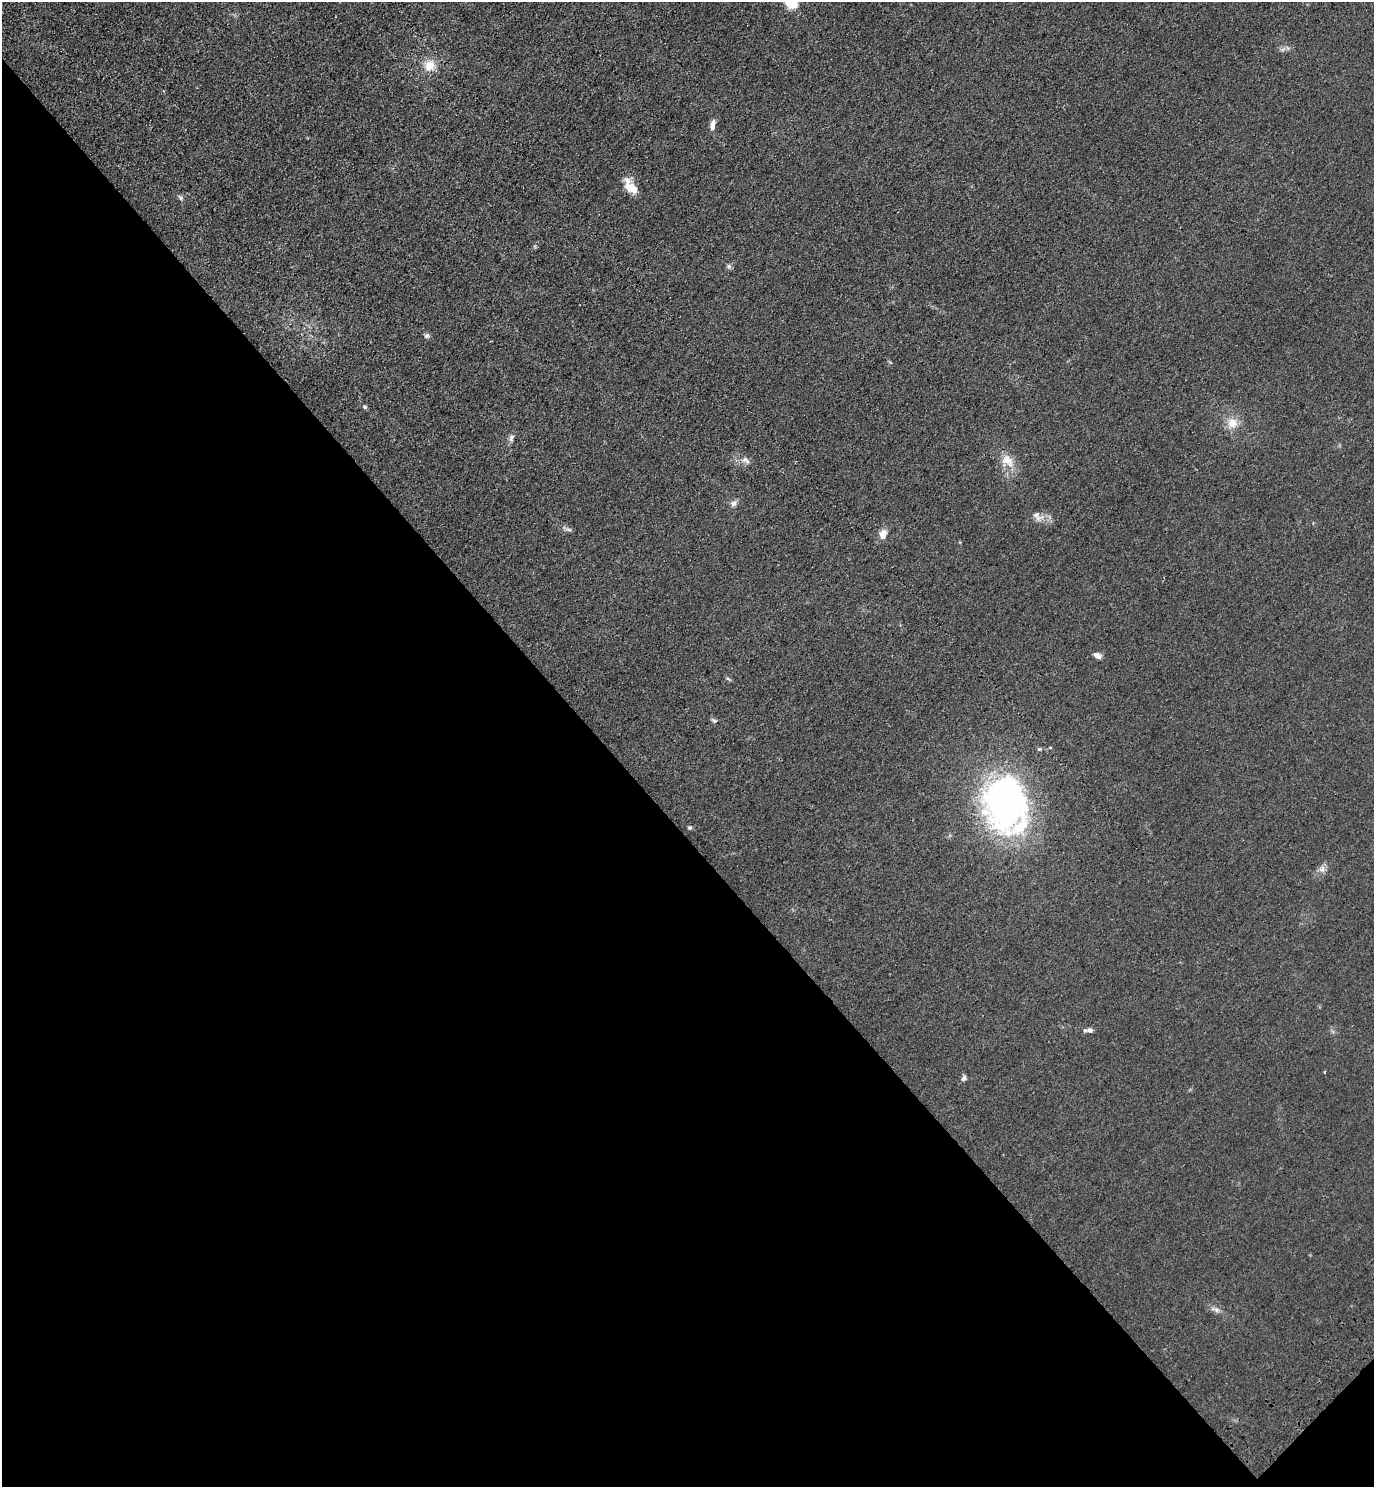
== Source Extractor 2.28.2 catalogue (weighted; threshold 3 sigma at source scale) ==
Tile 14 of 4 x 4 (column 2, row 4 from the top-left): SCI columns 1753-3124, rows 88-1572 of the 6111 x 6115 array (HDU 1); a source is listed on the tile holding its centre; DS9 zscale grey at full resolution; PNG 1376 x 1489 px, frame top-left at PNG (2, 2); no overlay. Shown black and unused: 44% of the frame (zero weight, under 3 of 4 exposures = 6% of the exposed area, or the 3 px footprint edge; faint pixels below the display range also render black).
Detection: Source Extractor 2.28.2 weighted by HDU 2 'WHT'; one run over the whole footprint, this tile lists its part. Background 0.0215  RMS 0.0053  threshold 0.0238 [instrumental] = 3 sigma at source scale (4.5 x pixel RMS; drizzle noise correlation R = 1.50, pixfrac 1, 0.05/0.05 arcsec/px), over >= 5 px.
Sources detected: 28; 2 inside a brighter listed object's ellipse — not listed separately; the other 26 listed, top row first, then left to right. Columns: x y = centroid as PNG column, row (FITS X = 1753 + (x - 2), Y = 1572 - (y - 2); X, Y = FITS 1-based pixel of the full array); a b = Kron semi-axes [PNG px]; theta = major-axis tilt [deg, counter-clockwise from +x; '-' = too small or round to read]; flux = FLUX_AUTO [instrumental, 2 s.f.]
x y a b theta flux
791 2 10 7 -35 19
430 66 14 13 - 7.7
713 125 14 6 79 2.8
631 188 15 9 -31 8.2
180 198 8 5 -52 1.1
729 266 7 6 - 1.1
427 336 8 6 -1 1.2
365 407 6 5 - 0.96
1232 423 14 13 - 6.7
511 438 11 6 68 1.9
745 460 13 7 -38 2.7
1007 460 19 13 -44 8
733 503 9 8 - 2
1037 516 18 10 -33 4.4
569 529 9 4 -10 1.1
883 534 12 8 68 4.1
1097 655 9 6 -22 2.6
715 721 6 4 -18 0.85
1039 749 5 4 - 0.66
1005 802 59 46 87 170
690 828 5 4 - 0.82
1322 869 10 8 81 2.5
1090 1030 8 6 -4 2.1
1325 1072 4 3 - 1.2
964 1078 8 5 56 1.3
1216 1309 14 6 -23 2.4
Isophote crosses this tile's border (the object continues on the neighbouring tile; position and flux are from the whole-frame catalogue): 1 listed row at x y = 791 2